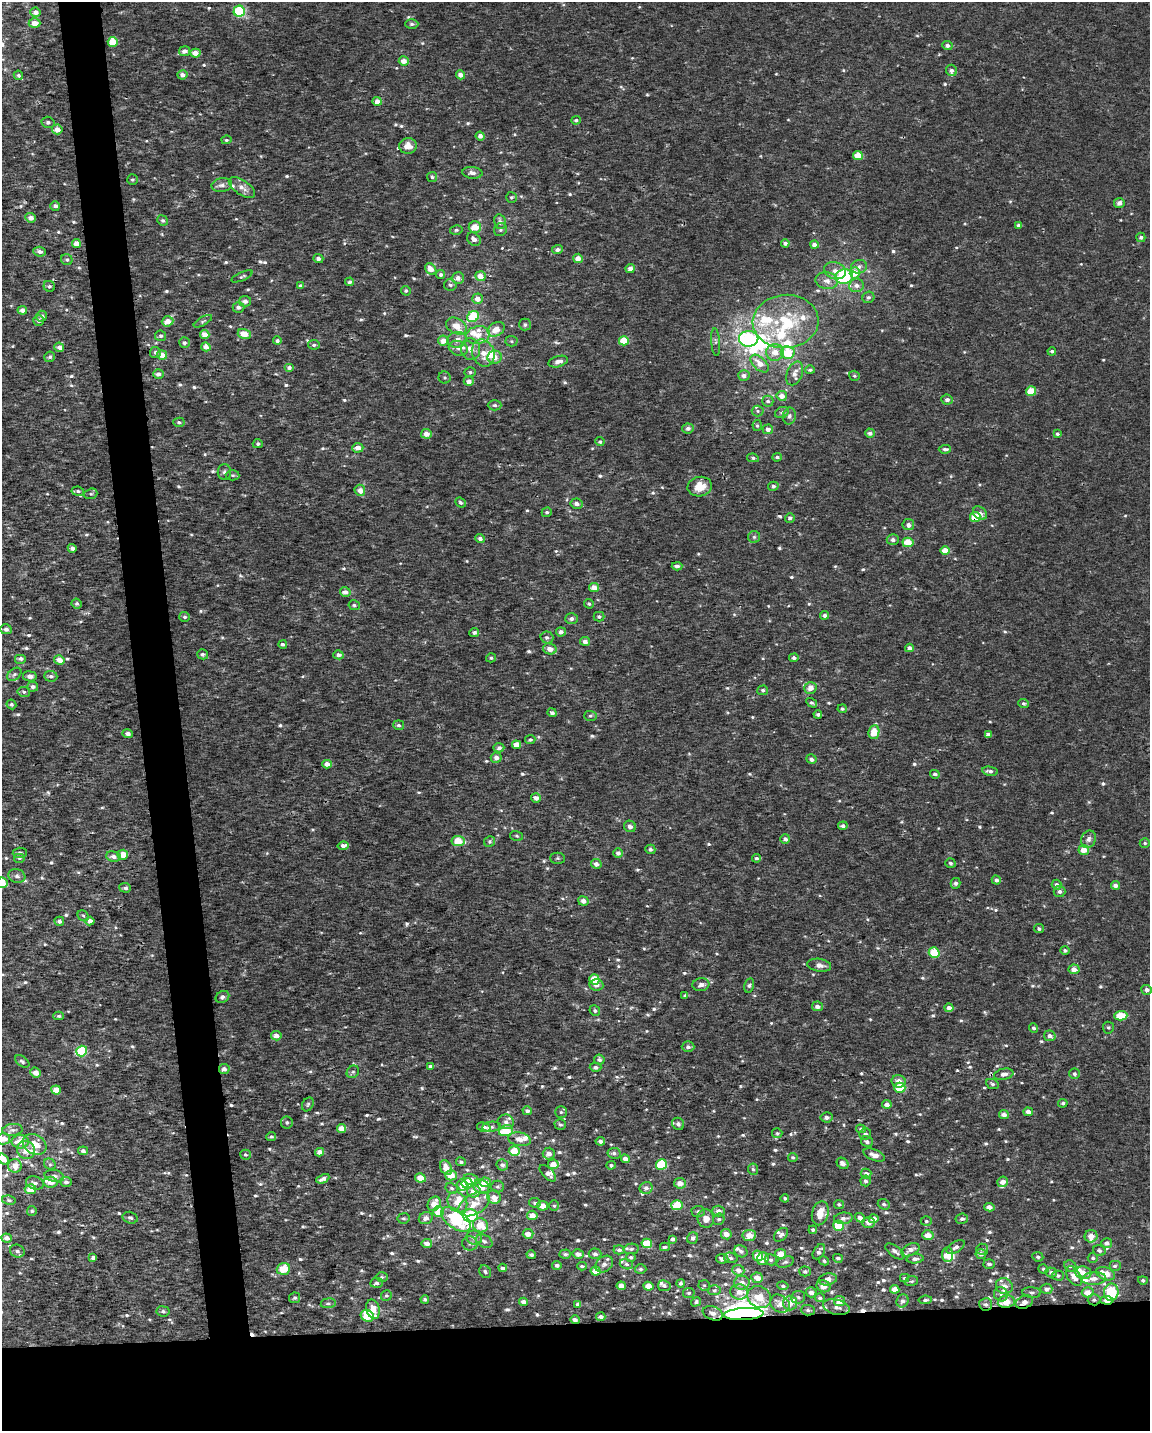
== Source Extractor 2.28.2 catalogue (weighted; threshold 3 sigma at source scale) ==
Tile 11 of 4 x 3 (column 3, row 3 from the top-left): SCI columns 2299-3446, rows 52-1480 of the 4595 x 4347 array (HDU 1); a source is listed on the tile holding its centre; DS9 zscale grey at full resolution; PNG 1152 x 1433 px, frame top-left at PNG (2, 2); each listed source drawn as its Kron ellipse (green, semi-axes under 4 px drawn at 4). Shown black and unused: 11% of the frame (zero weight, under 2 of 3 exposures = <1% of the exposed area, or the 3 px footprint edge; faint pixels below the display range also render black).
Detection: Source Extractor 2.28.2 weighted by HDU 2 'WHT'; one run over the whole footprint, this tile lists its part. Background 5.72e-04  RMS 0.0029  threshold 0.013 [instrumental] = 3 sigma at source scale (4.5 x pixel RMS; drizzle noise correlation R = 1.50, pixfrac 1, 0.0396/0.0396 arcsec/px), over >= 5 px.
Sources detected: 816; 7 inside a brighter object's white glare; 2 cosmic-ray / hot-pixel residue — neither listed nor drawn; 48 inside a brighter listed object's ellipse — not listed separately; of the other 759, all 500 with FLUX_AUTO >= 0.504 (the completeness limit of this list) listed and drawn (259 fainter detections not listed), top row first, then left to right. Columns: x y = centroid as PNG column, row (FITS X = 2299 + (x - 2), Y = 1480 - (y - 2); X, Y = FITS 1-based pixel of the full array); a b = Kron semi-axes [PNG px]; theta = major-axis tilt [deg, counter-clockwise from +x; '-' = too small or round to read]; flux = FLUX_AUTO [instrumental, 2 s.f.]
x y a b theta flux
239 11 5 5 - 21
35 12 5 4 - 2
35 23 6 5 - 2.7
412 24 6 4 1 0.73
113 42 5 5 - 6
947 46 5 4 - 0.9
184 51 5 5 - 1.5
195 53 5 4 - 2.7
404 61 5 4 - 2.1
952 70 5 5 - 1.1
18 75 5 4 - 0.67
182 75 5 4 - 1.4
460 75 4 4 - 1.9
377 101 4 4 - 1.9
576 120 5 4 - 0.57
48 122 6 5 - 0.76
57 129 5 5 - 2.5
480 136 4 4 - 1.4
226 140 5 4 - 0.5
408 146 9 7 4 2.7
858 156 5 4 - 4.9
472 173 10 6 -5 1.3
432 177 5 5 - 0.51
132 180 5 5 - 0.56
222 185 10 7 8 1.4
242 187 15 7 -34 2.1
511 197 5 5 - 0.53
1119 203 5 5 - 1.4
55 206 5 4 - 1
31 218 5 4 - 2
163 220 5 5 - 0.74
500 222 7 6 - 1.4
1018 225 4 4 - 0.65
475 227 6 6 - 4.4
456 230 6 5 - 0.56
500 230 7 6 - 0.62
1141 237 5 4 - 0.66
474 239 7 6 - 1.3
76 243 4 4 - 2.6
785 243 4 4 - 0.95
814 245 4 4 - 1.7
557 249 5 4 - 1
40 252 6 5 - 0.94
578 258 5 4 - 1.9
318 259 5 4 - 0.86
67 260 6 5 - 0.59
859 267 8 6 19 1.2
431 269 6 5 - 2.4
630 269 5 4 - 1.9
835 271 11 8 -21 2
855 273 5 5 - 3.4
441 275 5 4 - 0.7
242 276 11 4 24 0.56
480 276 5 5 - 2.5
844 277 9 7 17 26
458 278 6 5 - 1.4
827 281 11 8 -9 1.8
349 282 4 3 - 0.7
300 285 4 4 - 0.51
450 285 6 5 - 0.81
856 285 7 6 - 1.3
49 286 6 5 - 0.54
406 291 5 4 - 0.57
868 297 6 5 - 0.69
478 299 5 5 - 2.2
245 301 6 5 - 1.3
238 307 6 5 - 1.3
22 310 4 4 - 1.7
42 316 5 5 - 1.1
473 317 6 5 - 12
39 320 5 5 - 0.94
168 321 6 5 - 2.8
203 321 10 3 30 0.53
786 321 33 26 3 20
525 324 6 6 - 0.69
456 326 11 7 -26 3.3
496 329 9 6 31 3.3
205 334 5 4 - 2.9
244 334 7 5 -15 3.8
478 335 12 8 12 2.9
161 336 5 5 - 0.77
749 339 10 8 3 30
457 340 9 7 18 2.1
277 341 4 4 - 0.77
443 341 5 5 - 2.7
512 341 6 5 - 0.51
624 341 5 4 - 6.8
716 342 14 4 -85 0.79
184 343 5 5 - 0.85
314 345 6 4 -9 0.64
59 347 5 4 - 1.7
206 347 5 4 - 2.1
458 348 10 7 -19 1.4
470 349 11 9 -79 2.9
1052 351 4 3 - 0.51
155 352 5 5 - 0.78
775 352 9 8 - 3.1
483 353 14 11 -67 4.1
788 353 7 6 - 7.9
162 355 5 4 - 2.6
50 357 5 5 - 0.62
495 357 7 6 - 2.3
558 362 10 5 16 1.6
760 364 11 6 -43 3
289 367 5 4 - 0.98
810 370 5 4 - 0.54
470 372 5 5 - 0.55
795 373 12 7 67 1.9
158 374 5 4 - 1.2
744 375 6 5 - 1.2
854 376 5 5 - 0.52
445 378 6 6 - 0.53
469 381 5 4 - 1.6
1031 391 5 5 - 6.3
782 396 5 5 - 2.3
947 400 6 5 - 1.1
768 401 6 5 - 0.84
495 405 7 5 -1 0.57
758 411 6 5 - 0.58
782 412 7 5 25 0.66
789 416 8 6 79 0.97
179 422 5 5 - 0.63
757 426 5 4 - 0.55
688 428 6 5 - 0.96
768 429 5 5 - 1.3
870 433 5 4 - 1.1
426 434 5 4 - 2.4
1057 434 4 4 - 0.57
600 442 4 4 - 0.56
258 444 5 4 - 0.68
358 448 5 4 - 2.5
945 449 6 4 3 0.85
777 457 5 4 - 0.72
753 458 6 4 -10 0.57
224 472 8 6 90 0.92
233 475 7 5 -4 0.57
773 486 5 4 - 0.79
700 487 12 9 13 4.4
360 490 5 5 - 2
78 491 6 4 -10 0.7
91 494 7 5 19 0.54
460 502 5 4 - 0.67
576 504 6 5 - 1.3
547 512 5 4 - 0.53
980 513 8 5 -41 1.3
975 517 5 5 - 7.1
790 518 5 4 - 0.87
908 525 6 5 - 1.1
754 537 6 6 - 0.57
480 539 5 4 - 1
893 540 6 5 - 1
908 542 5 4 - 5.1
72 548 4 4 - 1.1
945 551 5 4 - 4.1
677 566 5 4 - 0.82
594 587 5 4 - 2.8
345 592 5 5 - 1.4
77 604 5 4 - 0.63
589 604 5 4 - 0.53
354 605 6 5 - 0.56
825 615 4 4 - 1
185 617 5 5 - 0.67
599 617 5 4 - 0.69
571 619 6 5 - 1.1
6 629 5 5 - 1.2
561 632 5 4 - 1.3
474 633 5 4 - 0.93
547 638 6 6 - 0.88
585 641 5 4 - 1.4
283 644 4 4 - 0.72
909 648 4 4 - 1.2
550 649 7 5 -15 2.2
203 654 5 5 - 0.66
338 655 5 4 - 1.1
491 658 5 4 - 0.54
794 658 4 4 - 0.76
21 659 6 5 - 0.87
59 660 5 4 - 3
14 674 8 5 39 0.72
30 676 7 5 -8 1.5
51 676 6 5 - 0.84
33 687 5 5 - 1
810 688 6 6 - 2.4
763 690 5 5 - 0.75
24 692 6 5 - 0.62
812 703 6 4 -32 0.55
1024 703 5 4 - 0.62
11 704 5 4 - 0.61
842 709 4 4 - 0.56
552 713 4 4 - 0.8
818 714 4 3 - 0.78
590 716 6 5 - 0.57
399 725 5 5 - 0.65
874 732 7 5 82 5
128 734 5 4 - 1.5
988 735 3 3 - 7.4
530 739 5 4 - 0.61
516 745 4 4 - 3.3
499 748 5 4 - 1
496 758 5 5 - 1.4
811 759 5 4 - 1.2
327 764 5 4 - 1.9
990 771 8 4 -10 0.87
935 774 5 4 - 0.86
536 798 5 4 - 1.6
630 826 6 5 - 1.3
843 826 5 4 - 0.79
517 836 6 5 - 0.5
785 839 5 4 - 1.1
1088 839 9 7 66 1.3
458 841 7 5 -7 6.7
490 841 6 5 - 0.59
1145 843 5 4 - 0.56
343 846 5 4 - 1.6
650 849 5 4 - 0.77
1084 850 5 5 - 3.2
20 853 7 5 3 0.78
618 853 5 5 - 1.1
123 855 5 5 - 4.1
113 857 7 5 -8 1.6
19 858 6 5 - 0.52
558 858 7 5 -1 0.53
756 858 4 4 - 0.63
950 863 5 5 - 0.63
596 864 5 5 - 1.5
17 876 8 7 - 1.1
996 880 4 4 - 0.96
2 883 5 5 - 7
955 883 5 5 - 0.89
1057 885 5 4 - 0.88
1115 885 4 4 - 1.4
125 888 6 5 - 0.8
1060 891 6 5 - 0.88
583 901 5 4 - 1.7
83 916 6 5 - 0.53
59 921 5 4 - 0.92
90 921 5 4 - 2.1
1039 929 5 4 - 0.63
1065 950 4 4 - 0.65
934 953 5 5 - 9.8
819 965 12 6 -8 1.6
1074 969 5 5 - 1.8
594 979 5 5 - 5.2
596 985 7 5 -6 1.6
701 985 8 6 10 1.3
749 985 7 5 77 0.61
1147 990 5 5 - 1
685 996 4 3 - 0.68
222 997 7 5 33 0.84
817 1006 5 5 - 1.3
949 1008 4 4 - 1.5
595 1011 5 5 - 0.59
59 1016 5 4 - 0.56
1121 1016 7 5 1 6
1033 1028 4 4 - 0.66
1108 1028 6 5 - 0.51
276 1036 5 4 - 1.9
1050 1036 6 5 - 1.3
688 1047 6 5 - 0.87
82 1051 5 5 - 16
599 1060 5 5 - 0.84
22 1061 8 5 -35 0.66
430 1066 4 4 - 0.68
595 1067 6 4 2 1
224 1069 5 5 - 1.4
353 1072 7 5 43 0.62
36 1073 5 5 - 2.4
1004 1074 10 5 12 1.4
1074 1074 5 5 - 0.6
899 1081 7 6 - 2.2
992 1084 6 4 -22 0.64
900 1088 5 5 - 10
56 1090 5 4 - 4.2
1063 1103 4 4 - 0.54
308 1104 7 5 59 0.57
887 1104 5 4 - 1.3
527 1111 5 4 - 0.98
561 1112 6 6 - 0.53
1028 1112 5 4 - 1.8
1004 1115 5 4 - 1.4
827 1117 6 5 - 1.1
287 1122 6 6 - 0.63
506 1122 8 7 - 1.3
678 1124 6 5 - 0.87
560 1125 6 5 - 0.63
484 1127 7 4 -15 1.2
492 1127 9 5 6 0.71
341 1128 4 4 - 2.9
861 1129 5 4 - 0.66
13 1130 10 5 5 1
506 1131 7 5 17 8.1
777 1133 5 5 - 0.51
865 1134 6 5 - 1
271 1137 5 4 - 0.51
3 1139 7 5 -3 2.5
520 1139 11 7 -11 2.2
600 1141 5 4 - 0.97
20 1142 8 7 - 3.9
867 1142 6 5 - 0.86
34 1144 12 9 -31 4.4
26 1150 9 8 - 2.5
83 1151 5 4 - 0.87
514 1151 5 5 - 5.5
319 1152 4 4 - 1.7
549 1153 6 6 - 1.6
614 1153 6 5 - 0.78
245 1155 5 5 - 0.54
874 1155 11 5 -21 1.9
793 1157 5 4 - 0.54
3 1159 6 4 -52 2.4
625 1159 4 4 - 1.9
461 1162 5 4 - 0.68
843 1163 6 5 - 1.3
50 1164 6 5 - 0.58
553 1164 5 5 - 3
502 1165 6 5 - 1.1
611 1165 5 4 - 0.57
661 1165 5 5 - 12
15 1166 7 7 - 2.6
446 1168 8 5 -63 3.3
753 1169 5 5 - 0.52
548 1173 10 5 -46 1.1
866 1174 5 5 - 1.1
451 1175 6 5 - 3.7
54 1176 10 6 -12 1.1
420 1178 5 4 - 3.5
323 1179 7 4 26 1.3
471 1180 8 5 -16 1.7
865 1181 5 5 - 0.76
50 1182 7 5 -6 2.3
66 1182 5 5 - 0.95
485 1182 5 4 - 3.5
1002 1182 5 5 - 1.7
35 1183 9 6 -18 0.95
467 1183 5 5 - 7.3
680 1183 6 5 - 2.5
462 1185 5 5 - 3.4
497 1186 6 6 - 0.61
481 1187 8 6 -25 3.1
451 1188 6 5 - 0.63
646 1188 6 6 - 1.3
30 1189 5 5 - 3.9
474 1191 7 6 - 3.2
494 1197 7 6 - 1.9
785 1198 4 4 - 0.6
9 1200 7 4 -8 0.52
457 1202 11 9 -50 3.6
535 1203 6 4 -8 0.73
434 1204 8 6 61 3.5
474 1204 17 10 30 4.2
839 1204 5 4 - 0.6
884 1204 6 5 - 0.64
677 1205 6 5 - 8.9
543 1206 5 4 - 2.9
554 1206 5 5 - 0.51
989 1207 5 4 - 1.6
32 1211 5 4 - 0.54
698 1211 6 5 - 0.69
718 1211 6 5 - 1.6
438 1212 5 5 - 5.8
820 1213 12 8 76 3.8
532 1215 5 4 - 2.7
470 1216 7 6 - 14
130 1218 8 5 -16 0.73
403 1218 6 5 - 0.61
426 1218 7 6 - 1.5
706 1218 9 8 - 2.3
843 1218 9 5 7 1.2
860 1218 5 4 - 1.7
456 1219 17 9 -35 23
719 1219 6 5 - 0.55
874 1219 5 4 - 1.9
962 1219 6 5 - 0.85
926 1221 5 4 - 0.54
868 1222 6 5 - 1.8
480 1225 8 7 - 4.7
839 1226 5 5 - 9.3
813 1230 4 3 - 0.66
528 1234 5 5 - 2.4
726 1234 5 5 - 1.9
749 1235 7 5 7 3.3
781 1235 8 5 42 0.89
928 1235 6 5 - 2.3
1091 1236 6 6 - 2.4
7 1238 5 4 - 1.6
474 1238 8 7 - 1.4
693 1238 6 5 - 0.74
673 1239 4 3 - 0.93
484 1241 9 6 -28 0.95
427 1243 5 4 - 1.7
470 1243 8 7 - 0.99
647 1243 5 4 - 6.8
1107 1243 5 5 - 1.2
665 1247 5 3 - 0.57
956 1247 10 5 31 0.92
631 1249 8 5 9 0.74
982 1249 6 5 - 0.57
619 1250 5 4 - 0.86
910 1250 10 5 26 1.6
17 1251 7 6 - 0.91
741 1251 7 5 -34 0.89
895 1251 11 5 -37 1.2
1099 1251 6 5 - 0.72
819 1252 8 5 58 1.2
565 1254 6 4 2 0.56
578 1254 6 5 - 1.6
595 1254 6 5 - 0.95
780 1254 5 5 - 3.4
981 1254 5 5 - 1.2
531 1255 4 4 - 0.72
948 1255 7 5 86 3.8
758 1256 5 5 - 4.2
631 1257 4 4 - 0.65
1038 1257 5 4 - 0.62
93 1258 4 3 - 0.9
731 1258 7 5 -16 0.65
838 1258 5 4 - 0.55
1093 1258 5 5 - 0.57
722 1259 6 5 - 1.1
763 1259 6 5 - 3.1
915 1259 8 4 4 0.99
771 1260 6 5 - 0.63
824 1261 5 4 - 0.65
785 1262 9 5 16 0.79
604 1264 9 7 40 1.3
626 1264 7 5 -17 0.83
989 1264 5 5 - 0.86
557 1265 5 4 - 0.86
582 1266 5 3 - 0.51
1070 1266 6 5 - 0.79
1115 1266 6 5 - 0.74
503 1268 4 3 - 1.1
283 1269 7 6 - 6.2
641 1269 6 4 -1 0.56
1043 1269 5 4 - 0.55
738 1270 6 5 - 1.6
596 1271 5 4 - 3.8
805 1271 6 5 - 0.6
485 1272 7 5 -58 0.63
1051 1272 5 5 - 0.81
1083 1273 8 6 -9 2
1106 1274 10 6 -20 4.2
1058 1276 5 5 - 0.56
1074 1276 11 6 -57 2.6
382 1277 6 5 - 0.51
757 1278 6 5 - 2.4
905 1278 4 3 - 0.51
1094 1278 12 6 4 1.8
828 1279 9 6 12 2
1143 1280 5 4 - 0.73
911 1281 6 5 - 0.54
376 1283 6 5 - 0.79
680 1283 4 4 - 0.55
742 1283 8 7 - 1.8
704 1285 5 5 - 0.51
621 1286 4 4 - 2.2
648 1286 5 4 - 3.6
664 1286 6 5 - 0.71
783 1286 5 4 - 0.53
824 1286 7 6 - 2.4
1004 1286 8 8 - 1.9
895 1289 4 4 - 2.8
1046 1289 6 5 - 0.85
714 1290 6 5 - 0.58
739 1292 9 7 -6 2.5
811 1292 5 5 - 1.6
1088 1292 6 5 - 2.5
1111 1292 8 7 - 17
689 1293 6 5 - 0.57
1032 1293 9 5 -5 0.73
1001 1294 7 7 - 0.93
386 1295 5 5 - 0.6
759 1297 12 10 -31 4.6
798 1297 7 6 - 0.64
295 1298 5 5 - 0.6
820 1298 5 4 - 0.55
425 1299 4 3 - 0.77
925 1300 7 4 7 0.54
1094 1300 6 5 - 0.77
1107 1300 6 4 -4 1.4
839 1301 5 5 - 3
902 1301 6 6 - 0.96
523 1302 4 4 - 1.6
696 1302 5 4 - 0.59
1006 1302 8 6 10 4.7
1024 1302 9 6 23 1.9
328 1303 7 5 7 0.69
790 1303 7 7 - 1.9
578 1304 4 3 - 0.94
780 1304 10 8 -35 2.2
986 1304 6 6 - 0.84
836 1307 13 7 -14 1.7
373 1309 10 6 -77 3.3
808 1310 7 5 -1 0.67
163 1311 6 5 - 0.74
713 1313 10 6 -20 1.7
744 1314 20 6 3 57
367 1316 7 5 -30 7.7
601 1317 4 3 - 1.1
575 1320 5 4 - 1.1
Overlapping masked pixels (flux is a lower limit): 9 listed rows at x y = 975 517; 1094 1300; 1107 1300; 1006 1302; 1024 1302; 986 1304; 836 1307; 744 1314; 575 1320
Isophote crosses this tile's border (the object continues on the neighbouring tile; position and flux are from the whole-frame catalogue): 3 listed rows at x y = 2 883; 3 1139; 3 1159